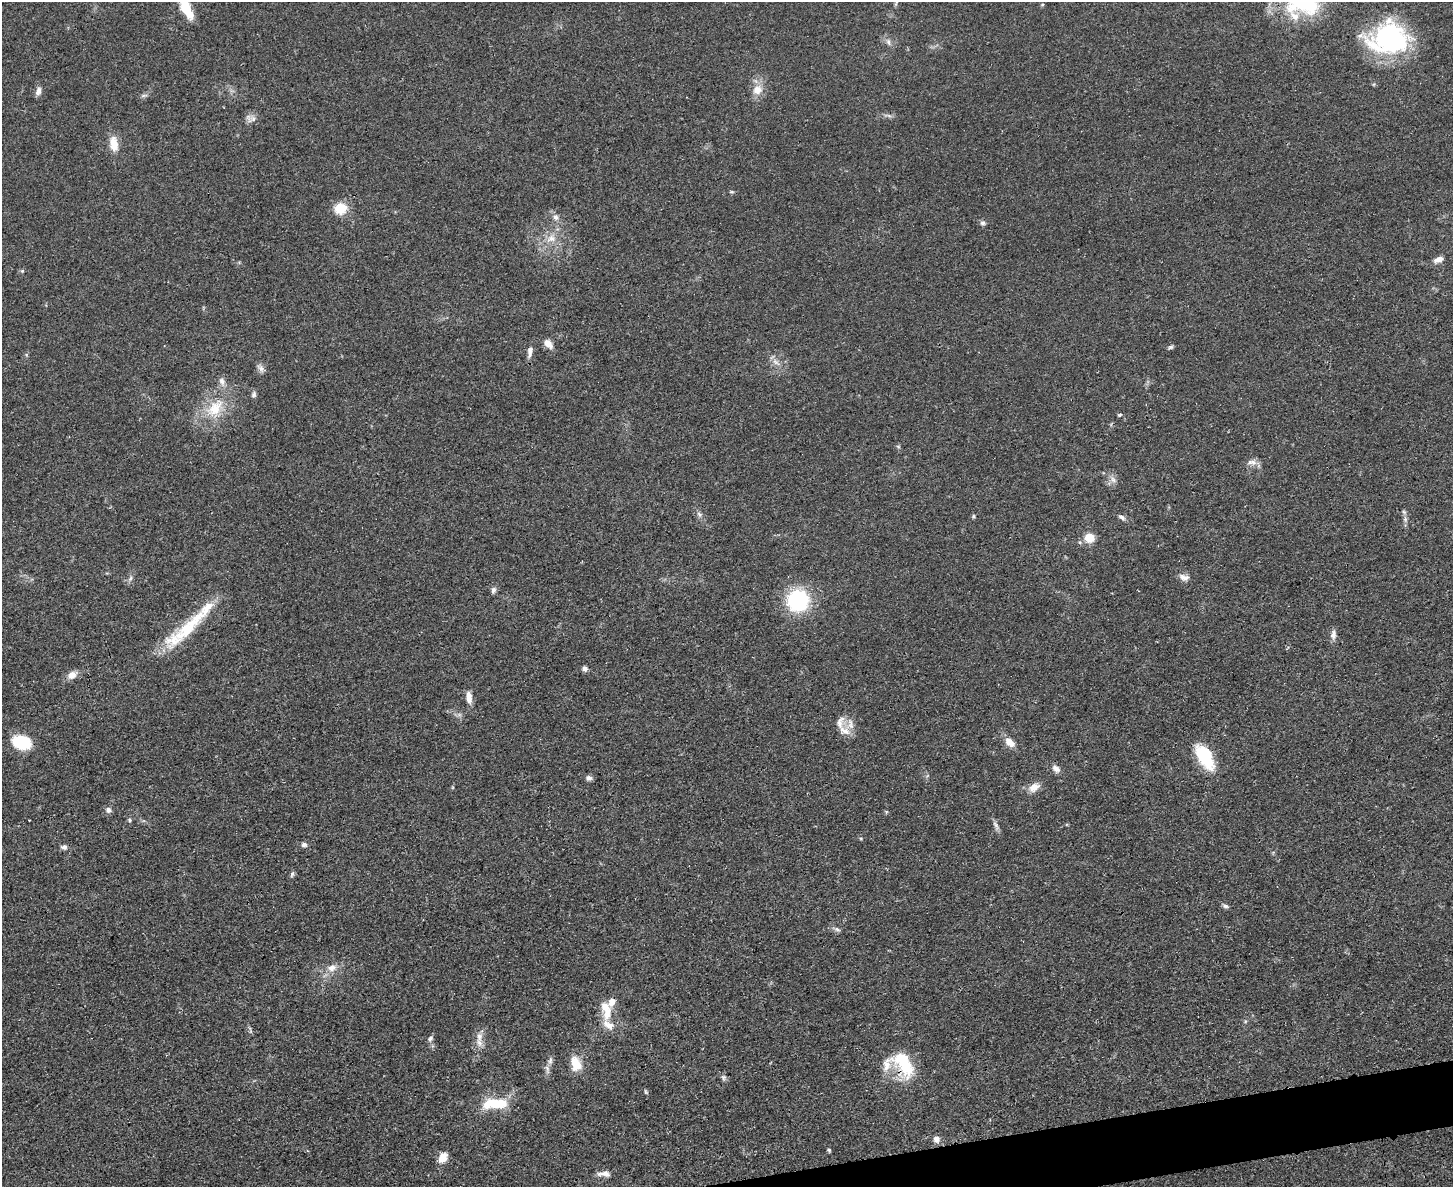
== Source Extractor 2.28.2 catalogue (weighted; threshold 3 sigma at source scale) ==
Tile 5 of 3 x 4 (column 2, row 2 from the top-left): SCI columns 1593-3043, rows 2384-3568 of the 4749 x 4766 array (HDU 1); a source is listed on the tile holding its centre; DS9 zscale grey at full resolution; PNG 1455 x 1189 px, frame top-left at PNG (2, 2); no overlay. Shown black and unused: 2% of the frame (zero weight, under 3 of 4 exposures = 2% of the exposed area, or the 3 px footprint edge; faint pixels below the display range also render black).
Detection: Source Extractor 2.28.2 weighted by HDU 2 'WHT'; one run over the whole footprint, this tile lists its part. Background 0.0456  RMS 0.0053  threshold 0.0238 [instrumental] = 3 sigma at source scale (4.5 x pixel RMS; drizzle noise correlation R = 1.50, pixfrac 1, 0.05/0.05 arcsec/px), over >= 5 px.
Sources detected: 83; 1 inside a brighter object's white glare — not listed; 7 inside a brighter listed object's ellipse — not listed separately; the other 75 listed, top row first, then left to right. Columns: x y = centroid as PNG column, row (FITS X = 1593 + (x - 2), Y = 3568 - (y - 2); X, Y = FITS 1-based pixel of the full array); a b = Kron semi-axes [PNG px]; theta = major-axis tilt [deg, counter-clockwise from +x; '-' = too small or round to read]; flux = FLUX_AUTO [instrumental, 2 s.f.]
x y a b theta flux
1042 4 5 3 - 0.53
186 9 23 10 -64 13
1294 16 24 10 -48 8.7
1389 38 43 31 3 80
888 42 10 6 -73 2
757 90 15 13 48 6.5
38 91 11 7 75 2.6
144 95 10 3 15 1.1
889 116 7 4 -19 1.2
253 119 9 7 -42 2.3
114 144 18 10 -84 8.1
731 192 7 4 -18 0.75
340 208 6 6 - 41
555 217 10 8 -47 2.7
983 223 7 6 - 1.4
551 238 14 10 18 5.9
1439 259 12 6 22 3.9
22 271 6 4 44 0.72
548 344 10 7 -49 5.3
1171 347 7 5 16 0.99
530 352 15 6 81 3.1
776 362 14 6 -39 3.1
261 368 12 7 -51 2.3
222 381 12 8 -65 2.9
254 394 8 6 68 1.4
215 408 32 19 47 21
1120 415 5 4 - 0.66
898 446 6 4 -19 0.69
1252 462 15 8 -1 3.1
1113 480 12 6 -43 2.4
699 514 9 6 -45 1.7
973 516 5 4 - 0.75
1122 517 11 6 -34 1.7
1405 519 8 6 -90 1.6
1089 537 5 5 - 25
1184 577 13 8 -14 3
130 578 8 5 70 1.4
493 590 8 6 76 1.8
798 600 20 19 - 47
188 628 60 17 44 32
1333 635 13 7 86 2.8
585 669 6 5 - 2
72 675 13 9 30 4.3
469 698 17 7 -83 4.4
839 723 13 11 -79 4
850 724 18 10 -88 5.4
22 742 22 15 -15 17
1009 742 14 8 -45 5.3
1205 756 25 12 -60 31
1056 769 12 8 -46 2.8
589 778 8 6 -3 1.8
1034 787 16 10 35 5
108 810 8 7 - 1.9
129 820 6 4 -89 0.75
996 826 15 5 -66 2.1
304 845 7 6 - 1.6
64 847 8 6 3 1.6
292 874 8 5 69 1.1
1225 906 8 5 -15 1.3
837 929 9 5 -21 1.4
332 968 11 9 17 4.5
606 1010 28 13 -78 11
479 1037 15 8 82 4.7
430 1038 8 6 59 1.6
550 1060 12 6 80 1.8
904 1063 35 17 -74 26
576 1064 17 11 -72 9.6
547 1069 14 5 -78 2
723 1077 8 7 - 1.4
646 1092 8 4 -55 0.76
495 1103 31 12 3 20
936 1139 8 8 - 3.1
829 1150 5 4 - 0.86
443 1157 12 9 62 5.9
604 1174 18 7 -1 3.2
Overlapping masked pixels (flux is a lower limit): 1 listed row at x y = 904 1063
Isophote crosses this tile's border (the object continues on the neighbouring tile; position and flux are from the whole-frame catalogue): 1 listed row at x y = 186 9